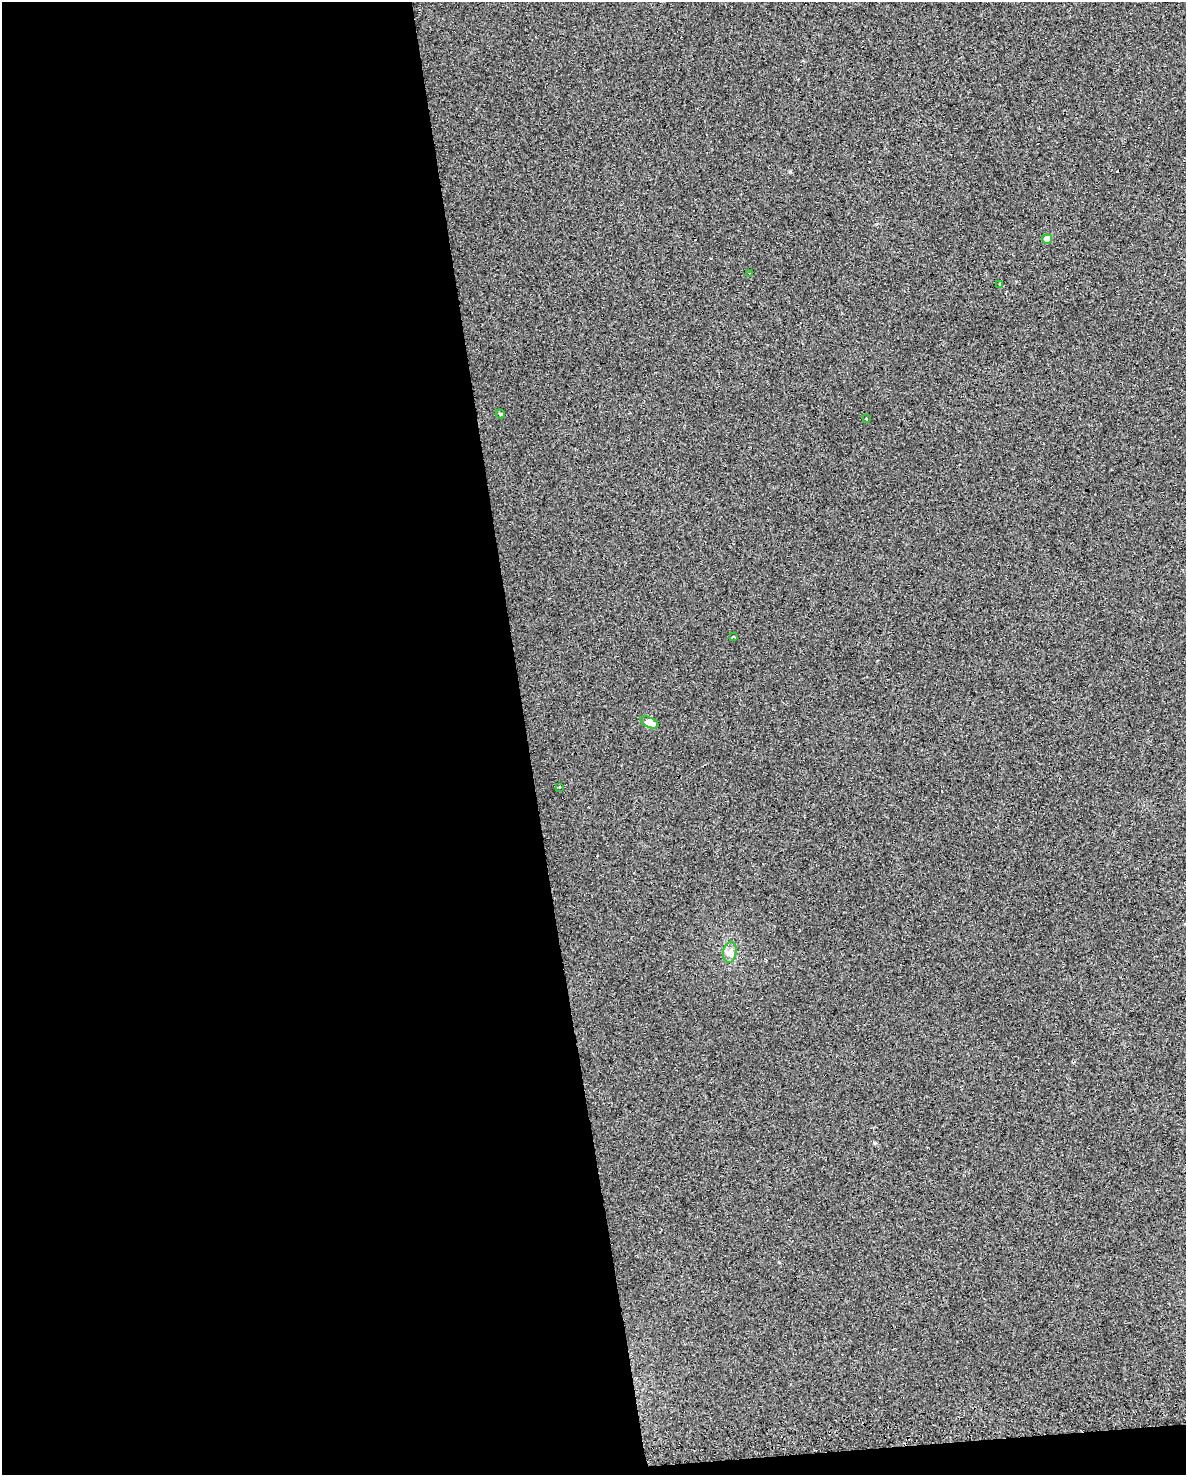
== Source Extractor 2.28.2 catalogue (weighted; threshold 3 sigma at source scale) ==
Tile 9 of 4 x 3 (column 1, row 3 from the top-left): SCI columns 38-1221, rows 63-1535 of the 4772 x 4534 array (HDU 1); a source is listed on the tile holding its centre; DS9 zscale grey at full resolution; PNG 1188 x 1477 px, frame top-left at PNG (2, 2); each listed source drawn as its Kron ellipse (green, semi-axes under 4 px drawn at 4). Shown black and unused: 45% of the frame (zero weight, under 2 of 3 exposures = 3% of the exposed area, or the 3 px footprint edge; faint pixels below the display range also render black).
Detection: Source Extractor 2.28.2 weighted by HDU 2 'WHT'; one run over the whole footprint, this tile lists its part. Background 0.0301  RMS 0.013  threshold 0.0601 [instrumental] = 3 sigma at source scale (4.5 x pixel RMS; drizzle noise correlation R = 1.50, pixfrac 1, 0.0396/0.0396 arcsec/px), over >= 5 px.
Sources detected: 13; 4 cosmic-ray / hot-pixel residue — neither listed nor drawn; the other 9 listed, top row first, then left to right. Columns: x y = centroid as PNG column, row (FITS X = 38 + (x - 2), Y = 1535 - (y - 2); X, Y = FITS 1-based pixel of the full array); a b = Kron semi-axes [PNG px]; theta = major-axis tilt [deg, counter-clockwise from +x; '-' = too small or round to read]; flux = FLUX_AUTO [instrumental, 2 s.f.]
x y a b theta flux
1047 239 5 4 - 12
750 273 2 2 - 1.1
1000 284 3 3 - 2.5
500 414 4 4 - 1.5
866 419 3 3 - 6.6
733 637 3 3 - 4.4
650 722 9 5 -23 21
559 787 3 3 - 1.6
730 952 10 6 80 6.3